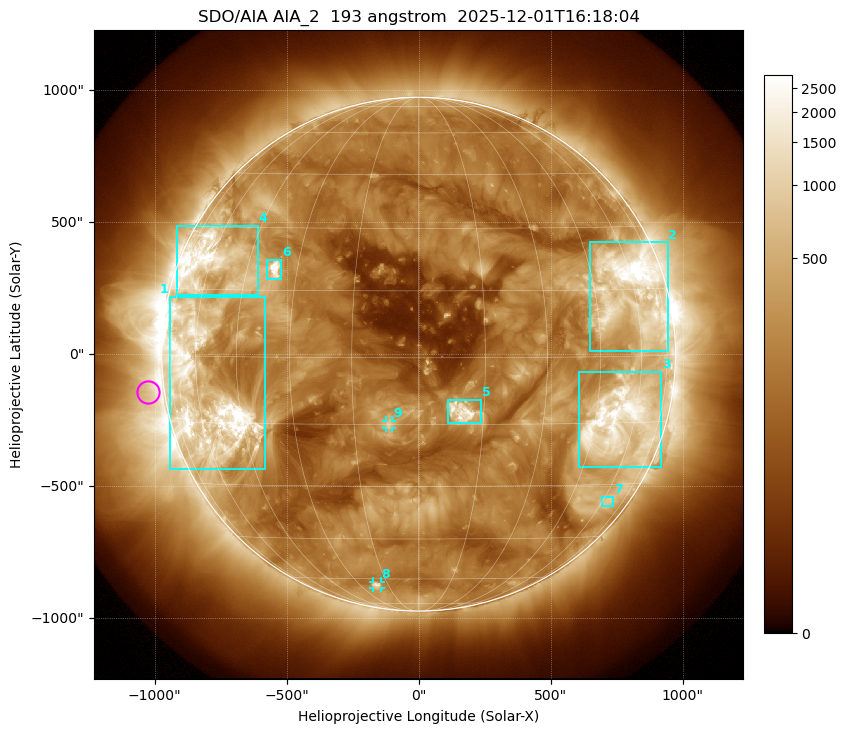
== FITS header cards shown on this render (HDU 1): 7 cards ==
TELESCOP= 'SDO/AIA '           / For AIA: SDO/AIA
INSTRUME= 'AIA_2   '           / For AIA: AIA_ATA1, AIA_ATA2, AIA_ATA3 or AIA_AT
WAVELNTH=                  193 / [angstrom] Wavelength
WAVEUNIT= 'angstrom'           / Wavelength unit: angstrom
DATE-OBS= '2025-12-01T16:18:04.843' / [ISO] Date when observation started; ISO 8
CTYPE1  = 'HPLN-TAN'           / CTYPE1: HPLN
CTYPE2  = 'HPLT-TAN'           / CTYPE2: HPLT

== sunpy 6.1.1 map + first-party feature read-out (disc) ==
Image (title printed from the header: SDO/AIA AIA_2  193 angstrom  2025-12-01T16:18:04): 1024 x 1024 px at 2.4 arcsec/px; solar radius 973 arcsec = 406 px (full disc in frame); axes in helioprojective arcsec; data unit not stated in the header (colour bar unlabelled)
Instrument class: DISC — disc imager (sunpy class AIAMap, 193 A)
Bright regions (active regions / flare kernels): reference = the median radial profile (limb darkening/brightening removed); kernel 9 px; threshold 5 sigma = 517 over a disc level ~191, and >= 1.15x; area >= 12 px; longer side >= 10 px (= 24 arcsec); searched inside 0.97 R_sun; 9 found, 9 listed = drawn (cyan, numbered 1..; 2 of them under ~33 arcsec drawn as corner ticks so the feature stays visible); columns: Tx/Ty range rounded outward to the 5 arcsec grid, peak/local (2 s.f.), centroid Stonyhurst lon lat
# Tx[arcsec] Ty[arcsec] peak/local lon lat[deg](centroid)
1 -945..-580 -440..220 21 -57 -8
2 650..945 10..425 20 +58 +14
3 610..920 -430..-65 14 +54 -15
4 -915..-610 225..490 10 -60 +21
5 110..235 -260..-170 16 +10 -12
6 -575..-520 280..360 16 -36 +20
7 690..740 -575..-540 3.7 +63 -34
8 -175..-145 -885..-860 5.7 -21 -63
9 -125..-100 -280..-250 6 -7 -15
Off-limb structures (1.02-1.3 R_sun): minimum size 162 px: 2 found; the strongest spans PA ~60..135 deg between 1.02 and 1.3 R_sun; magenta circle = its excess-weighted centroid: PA ~100 deg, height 1.06 R_sun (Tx ~-1025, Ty ~-145 arcsec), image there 2.4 x the reference